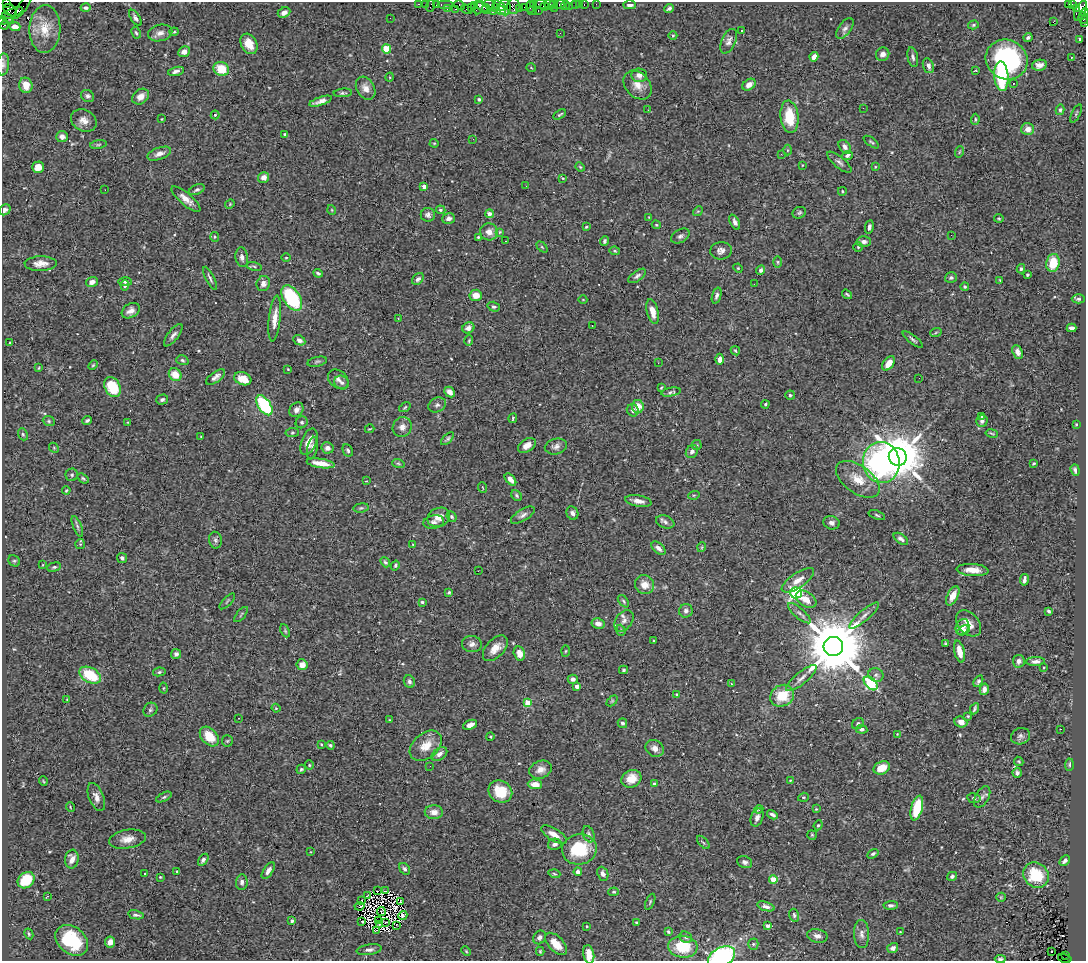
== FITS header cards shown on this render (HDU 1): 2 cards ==
NAXIS1  =                 1084
NAXIS2  =                  959

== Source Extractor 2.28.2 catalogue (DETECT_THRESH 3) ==
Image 1084 x 959 px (HDU 1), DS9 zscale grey, 1 PNG px = 1 image px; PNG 1088 x 963 px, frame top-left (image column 1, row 959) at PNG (2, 2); each listed source drawn as its Kron ellipse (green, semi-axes under 4 px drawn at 4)
Background 1.32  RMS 0.026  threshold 0.0769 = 3 sigma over >= 5 px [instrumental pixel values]
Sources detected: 483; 6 with non-positive FLUX_AUTO (blend fragments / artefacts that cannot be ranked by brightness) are neither listed nor drawn; the other 477 listed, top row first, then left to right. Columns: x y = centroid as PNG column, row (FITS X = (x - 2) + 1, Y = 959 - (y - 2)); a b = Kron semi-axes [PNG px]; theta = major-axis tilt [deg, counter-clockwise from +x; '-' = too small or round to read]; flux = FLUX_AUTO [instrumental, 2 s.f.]
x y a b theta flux
7 3 2 2 - 61
419 4 3 2 - 35
425 4 2 2 - 24
436 4 3 2 - 61
497 4 3 2 - 81
533 4 3 3 - 51
554 4 2 2 - 47
560 4 5 3 - 81
579 4 2 2 - 14
584 4 3 2 - 49
596 4 2 2 - 5.1
1072 4 3 3 - 23
445 5 8 3 0 97
459 5 6 4 -25 57
474 5 4 2 - 23
490 5 6 5 - 180
541 5 7 3 -4 150
549 5 5 5 - 92
575 5 3 2 - 29
630 5 6 4 -2 6.3
1068 5 4 3 - 100
23 6 14 3 56 57
430 6 6 2 72 95
513 6 8 6 86 200
565 6 5 3 - 22
569 6 2 2 - 10
478 7 8 4 79 200
483 7 7 3 -26 120
501 7 4 3 - 420
505 7 8 5 -86 180
524 7 2 2 - 40
530 7 6 3 90 85
545 7 3 3 - 100
86 8 5 4 - 4.9
471 8 3 3 - 37
496 8 3 2 - 52
520 8 2 2 - 3.1
555 8 3 2 - 26
669 8 5 3 - 4.2
1077 8 4 3 - 240
447 9 3 2 - 46
455 9 4 3 - 52
467 9 6 2 -35 77
486 9 5 3 - 87
10 10 7 5 -38 830
501 10 5 3 - 240
493 11 3 3 - 16
532 11 4 2 - 92
538 11 2 2 - 130
1080 11 10 5 64 870
12 13 11 4 20 780
284 13 6 5 - 8.4
1084 13 4 3 - 100
8 18 7 4 -44 560
135 18 9 4 -57 5.5
390 18 2 2 - 0.65
1083 18 6 4 -66 200
3 20 4 2 - 65
1053 22 2 2 - 66
1085 23 3 2 - 45
4 25 4 2 - 55
973 25 5 4 - 2.8
15 27 5 4 - 10
845 28 12 6 53 6
45 29 24 15 88 34
742 30 3 2 - 1.6
174 32 4 4 - 1.9
136 33 6 4 -62 2.5
160 33 12 8 13 9.5
560 33 2 2 - 4.7
673 35 4 3 - 1.6
1028 38 4 3 - 3.9
1080 39 3 3 - 2.3
729 41 13 7 66 7.8
249 44 11 7 -61 24
386 49 4 4 - 62
184 52 6 5 - 9.9
883 54 7 6 - 8.3
814 57 5 4 - 12
913 57 10 5 -77 5.1
1071 57 3 2 - 2.5
1007 60 21 19 -28 240
3 64 11 6 85 6.1
1039 65 7 5 12 8.8
928 66 8 5 -71 7.2
531 68 5 3 - 1.3
221 69 8 7 - 42
176 71 8 4 14 5.2
975 71 4 3 - 2.3
639 75 8 7 - 8.6
1001 76 15 7 -86 120
390 77 4 3 - 1.4
1013 83 3 2 - 2
26 85 8 6 -74 18
638 85 16 12 -48 18
749 85 7 5 36 11
366 88 12 9 -60 13
343 93 9 4 5 3.5
88 96 7 5 -30 4.4
141 97 9 7 39 13
479 99 4 4 - 3.4
321 101 12 4 18 9.5
863 108 2 2 - 0.99
648 109 2 2 - 0.33
1060 110 5 4 - 2.9
1076 113 10 3 65 2.2
560 114 7 3 29 2.6
215 115 4 4 - 3.3
789 117 16 9 -83 52
162 119 2 2 - 1.4
975 119 6 4 88 2.3
84 121 13 10 -27 14
1028 129 6 6 - 13
285 134 3 3 - 2.6
62 137 6 5 - 7.1
473 139 3 2 - 1.2
871 142 9 3 -36 2.6
434 143 4 4 - 1.7
98 144 8 4 9 3.3
845 147 7 5 -53 5.9
787 150 5 3 - 1.7
959 152 6 3 71 1.6
159 154 12 6 19 9.2
781 154 3 2 - 2.4
847 155 6 4 22 4.7
839 162 15 5 -40 6.1
802 165 4 3 - 1.1
38 167 6 5 - 17
580 167 5 4 - 1.8
875 167 3 2 - 1.3
264 177 5 5 - 10
563 178 4 3 - 1.6
526 186 3 2 - 1.3
424 187 4 3 - 12
105 190 2 2 - 0.91
197 190 8 5 23 3.8
842 191 4 3 - 1.8
186 199 18 6 -40 14
230 204 5 4 - 1.8
5 210 6 5 - 5.1
332 210 5 3 - 1.4
441 210 5 4 - 3.5
698 211 5 4 - 1.9
799 213 7 5 26 3.3
489 214 4 4 - 9.4
428 215 7 7 - 5.6
649 217 4 3 - 1.2
448 218 6 5 - 6.9
999 218 4 2 - 1.5
735 222 8 4 -65 6.4
656 225 4 3 - 1.8
586 227 3 3 - 2
869 227 7 4 80 5.5
489 232 9 8 - 13
500 232 4 4 - 1.5
951 235 3 2 - 1.7
680 236 10 6 31 5.5
215 237 5 4 - 2.2
478 237 4 4 - 2.2
505 241 3 2 - 5.2
605 241 5 3 - 3.3
864 242 7 5 -1 6.2
542 247 6 4 -45 1.9
858 247 4 4 - 1.9
615 251 5 4 - 1.9
721 251 11 9 8 8.9
242 257 10 6 -81 6.8
286 258 4 3 - 1.4
778 262 6 4 -89 2.5
1053 263 9 6 80 36
41 264 16 7 1 14
254 266 7 3 -13 2.1
738 268 5 4 - 1.6
1021 269 4 4 - 3.1
761 270 5 4 - 5.4
318 273 5 3 - 3.2
1027 275 3 3 - 1.9
637 276 10 5 35 5
210 278 13 4 -64 4.5
951 278 6 5 - 4
418 279 7 5 43 6
1000 280 3 2 - 1.3
92 282 6 5 - 8.8
125 282 7 3 0 3.4
263 284 8 6 69 8.2
754 284 2 2 - 2.3
125 285 5 4 - 4.9
965 286 4 4 - 2.2
847 294 5 2 - 2.2
476 295 6 5 - 18
717 296 8 4 73 4.7
292 298 14 8 -57 120
1078 299 7 4 0 2.8
583 300 4 3 - 1.1
494 307 6 4 -16 3.3
131 311 10 7 31 9.2
653 311 12 6 -76 17
398 318 4 2 - 1.1
275 319 23 6 84 20
592 325 2 2 - 1.8
468 328 6 5 - 9.2
1071 328 5 3 - 6.9
936 332 6 3 20 2.1
173 335 13 5 53 6.4
913 339 12 3 -37 3.8
299 340 6 4 -27 6.8
469 341 5 3 - 1.8
10 343 3 2 - 1.3
735 351 5 3 - 2.1
1017 352 7 5 -68 8
720 359 5 4 - 9.8
182 360 6 4 -18 2.9
317 362 10 4 12 3.4
658 363 2 2 - 3.3
889 363 8 5 54 18
93 365 5 3 - 1.9
39 368 4 3 - 1.5
288 369 3 2 - 1.2
175 375 7 6 - 26
216 377 11 5 35 7.6
919 378 2 2 - 2.1
243 379 9 6 -21 28
338 379 11 8 -36 7.4
342 383 7 6 - 5
113 387 10 7 -63 64
661 388 4 2 - 1.6
450 392 6 4 -45 7.4
671 392 10 4 10 3.9
790 395 4 4 - 2.7
162 400 6 5 - 4
765 404 4 3 - 2
264 405 11 6 -55 130
437 405 9 7 28 5.4
405 407 6 3 36 2
638 407 6 6 - 24
296 410 8 6 51 8.5
633 410 6 6 - 6.5
982 417 3 3 - 1.8
513 418 5 3 - 1.9
87 420 5 2 - 2.7
49 421 6 5 - 2.6
982 421 6 5 - 4.3
128 422 4 3 - 1.4
302 422 6 5 - 3.5
1076 424 4 3 - 1.3
402 427 10 9 - 11
370 429 5 3 - 1.5
292 433 7 4 6 2.4
992 433 6 3 -10 1.8
23 434 6 4 -68 2.6
201 437 3 2 - 1.3
447 439 8 4 44 3.3
309 442 14 7 68 16
527 445 10 6 31 13
697 445 5 5 - 2.2
556 446 11 8 12 7.9
54 448 5 4 - 2.3
312 448 11 5 78 6.4
327 448 6 5 - 6.4
348 450 6 4 -63 3.6
692 451 7 5 54 6.4
898 457 9 8 - 8500
881 462 20 18 -81 340
321 463 14 4 -9 21
398 463 6 4 -17 2.1
1034 463 3 3 - 1.8
1075 470 6 4 -72 4
72 475 6 6 - 3.4
83 478 6 4 -36 2.8
510 479 7 4 -48 10
858 479 25 13 -35 34
366 481 2 2 - 1.1
483 488 5 3 - 1.5
66 490 4 3 - 1.5
517 495 6 4 -48 3
694 495 6 3 17 2.1
638 501 13 5 -10 11
361 508 7 4 8 3
572 513 7 5 -65 5.8
523 515 13 5 31 6.8
877 515 8 4 -20 3
439 517 12 9 24 16
452 517 5 4 - 3.2
434 522 10 6 11 6.9
665 522 9 6 -20 5
832 523 8 6 -17 6.9
77 527 11 4 -68 4.6
901 539 8 4 -36 6.3
215 540 8 6 -79 4.8
80 544 5 5 - 2.2
413 544 4 3 - 1.3
702 547 5 3 - 1.6
658 548 8 5 -44 8.3
122 558 5 4 - 4.4
14 561 6 5 - 2.6
385 562 5 4 - 3.4
43 565 4 3 - 1.3
395 566 5 4 - 2.6
54 567 7 4 14 2.9
973 570 16 6 -4 18
478 571 2 2 - 4
798 580 19 7 34 16
1024 580 6 3 81 7.5
644 585 10 9 - 18
449 592 3 3 - 2.3
796 593 6 5 - 300
953 596 10 5 64 17
806 599 11 7 -33 16
227 601 10 3 45 2.2
623 601 7 4 -51 2.9
422 602 4 4 - 2.6
686 611 7 6 - 6.5
1049 611 4 3 - 3
799 613 14 5 -41 7.1
241 614 9 2 51 2.2
864 615 19 5 41 8.7
624 621 12 8 53 8.6
598 623 6 5 - 11
969 623 15 10 -48 18
962 627 8 6 60 9.6
621 630 6 4 -71 2.3
963 630 6 4 30 5.3
285 631 7 4 -65 2.5
654 641 3 2 - 1.6
945 643 3 3 - 2
472 644 10 8 -4 8
833 646 10 9 - 17000
495 648 15 9 47 18
565 651 5 3 - 1.9
960 652 11 5 -76 19
519 653 7 5 -76 18
176 654 5 5 - 5
1019 661 6 6 - 6.6
1035 661 9 4 1 6.5
302 665 5 5 - 15
1043 667 3 3 - 1.9
623 670 4 3 - 2.3
159 672 6 4 11 2.8
90 675 11 7 -28 68
876 675 8 6 -23 5.1
801 678 19 6 40 11
573 679 5 4 - 6
409 681 6 5 - 4.8
978 681 6 4 57 3.5
731 683 3 2 - 4.2
871 683 8 5 -45 170
577 686 4 3 - 12
163 688 5 3 - 1.6
984 689 6 4 76 6.8
677 695 4 3 - 1.8
782 696 12 10 30 45
67 700 4 4 - 1.5
612 701 6 4 45 1.9
528 703 4 4 - 40
276 708 4 4 - 2
975 709 6 3 64 3.1
150 710 7 6 - 4.2
968 716 3 3 - 1.8
238 718 3 2 - 1.2
390 720 3 2 - 1.4
961 722 6 5 - 13
622 723 5 4 - 4
858 724 6 5 - 3.3
470 725 7 4 21 8.8
861 729 6 4 -8 5.8
1060 729 3 2 - 8.4
897 734 4 3 - 1.3
490 736 4 3 - 1.5
1020 736 10 8 19 6.1
209 737 11 7 -47 37
227 741 5 5 - 2.5
321 744 3 2 - 1.5
330 745 4 3 - 2.8
426 746 18 12 40 29
655 748 9 8 - 9.5
439 754 9 5 37 8.5
1019 761 5 4 - 2.1
309 765 4 4 - 2.1
1069 765 6 4 85 2.6
430 766 2 2 - 1.5
882 768 8 6 26 23
301 769 5 4 - 2.6
541 770 11 8 18 13
1017 773 5 4 - 6.1
631 779 10 8 28 26
790 780 3 2 - 1.1
43 781 5 3 - 1.4
535 784 7 5 -3 17
654 784 4 3 - 8.5
500 792 12 10 -32 42
96 797 15 7 -68 11
164 797 8 4 26 3
803 797 5 4 - 2.3
982 797 11 6 60 7.4
974 798 7 5 -11 4.7
70 807 5 3 - 1.5
917 808 12 5 75 57
759 809 4 3 - 1.6
816 809 3 3 - 1.5
434 812 9 7 -2 13
772 815 6 3 -29 4.4
757 817 9 6 71 8.4
818 825 5 4 - 2
554 834 14 6 -31 14
589 834 8 5 -68 4.2
812 835 5 4 - 2.1
127 839 19 9 10 17
703 842 8 4 -48 2.5
555 844 7 5 13 5.9
579 849 17 15 12 79
311 852 3 2 - 1.1
873 854 6 4 31 3.5
72 859 9 6 82 12
203 860 7 4 55 5.7
1065 861 6 3 44 4.7
745 862 8 5 -21 4.8
405 869 6 4 -54 4
177 871 3 3 - 1.7
268 871 9 4 57 7.5
578 872 4 4 - 6.5
145 874 3 3 - 3.4
554 874 6 3 -19 2.2
603 874 7 5 -67 7.3
1036 875 13 12 - 66
952 876 5 4 - 4.5
160 877 4 4 - 1.6
773 879 4 4 - 40
26 880 9 7 41 48
242 882 8 5 84 4.6
377 891 2 2 - 2.3
385 891 3 2 - 0.86
614 892 5 4 - 2
368 895 3 2 - 1.7
48 896 3 2 - 24
1001 897 5 4 - 1.9
361 901 4 2 - 4.5
401 901 3 2 - 2.8
650 902 8 3 67 2.3
891 905 7 4 5 3.8
360 906 5 3 - 0.23
766 906 9 4 -18 5.8
381 912 4 3 - 4.1
136 915 8 4 -11 4.2
403 915 5 3 - 1.9
794 915 6 5 - 3.9
292 921 4 3 - 5.5
361 921 2 2 - 2
379 921 4 2 - 1.6
386 922 2 2 - 1.8
636 922 4 3 - 1.7
379 924 3 2 - 2
396 925 2 2 - 0.26
587 926 3 3 - 1.5
767 926 4 3 - 4
376 930 3 2 - 1.1
668 932 4 3 - 2.1
900 932 2 2 - 1
29 934 5 4 - 2.2
862 934 14 7 -87 8.4
817 936 10 6 -12 7.8
540 937 7 6 - 5.5
686 937 7 5 -24 3.5
72 940 18 13 -39 83
110 942 5 5 - 9.2
556 944 14 7 -45 27
753 944 5 5 - 2.5
683 947 15 11 -6 52
893 948 5 5 - 6.9
369 950 12 5 8 6.2
466 951 5 3 - 1.7
540 951 4 3 - 2.1
1051 952 3 2 - 3.4
589 954 9 5 -79 21
1066 955 3 2 - 94
721 957 14 9 28 190
1000 959 5 3 - 3
1065 959 7 3 -14 120
At the frame edge (FLAGS 8, measured only in part): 10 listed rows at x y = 7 3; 1084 13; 1083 18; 3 20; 1085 23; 3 64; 589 954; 721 957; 1000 959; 1065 959
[6 non-positive-flux detections neither listed nor drawn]